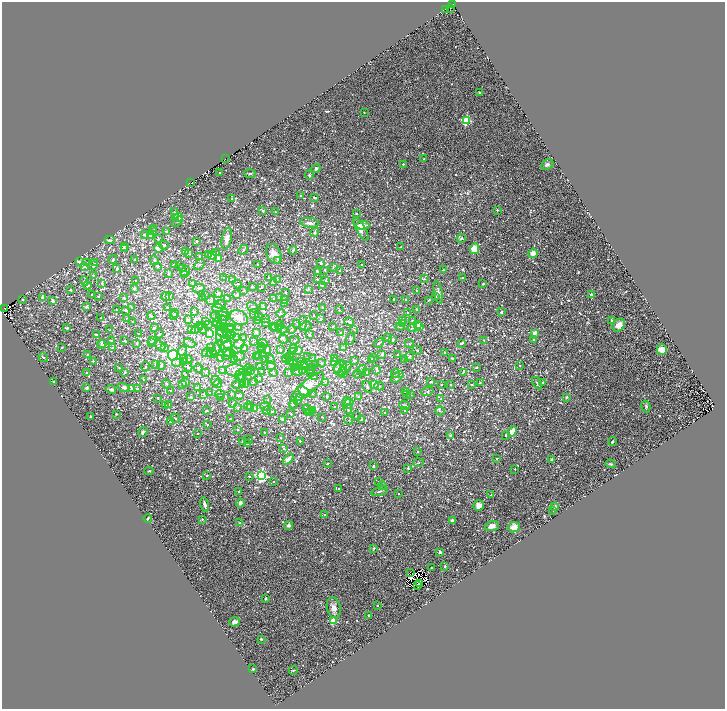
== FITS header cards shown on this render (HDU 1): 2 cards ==
NAXIS1  =                 1446
NAXIS2  =                 1413

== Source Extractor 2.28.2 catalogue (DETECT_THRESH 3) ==
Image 1446 x 1413 px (HDU 1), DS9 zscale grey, zoomed out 1/2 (1 PNG px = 2 x 2 image px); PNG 727 x 711 px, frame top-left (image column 2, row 1413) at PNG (2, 2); each listed source drawn as its Kron ellipse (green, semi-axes under 4 px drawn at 4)
Background 0.106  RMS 0.026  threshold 0.0771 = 3 sigma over >= 5 px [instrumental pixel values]
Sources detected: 1873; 278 cannot appear on this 1/2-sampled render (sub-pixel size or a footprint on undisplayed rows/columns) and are neither listed nor drawn; of the other 1595, the 500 brightest by FLUX_AUTO listed and drawn (1095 fainter detections omitted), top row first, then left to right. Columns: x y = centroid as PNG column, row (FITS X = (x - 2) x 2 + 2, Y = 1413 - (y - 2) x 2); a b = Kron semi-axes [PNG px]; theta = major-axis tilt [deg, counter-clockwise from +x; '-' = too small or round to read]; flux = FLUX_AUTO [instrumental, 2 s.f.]
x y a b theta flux
452 4 2 1 - 8.8
450 8 2 1 - 4.7
445 10 3 1 - 8
480 93 3 3 - 7.8
364 112 2 2 - 4.6
466 120 4 3 - 360
225 159 2 1 - 10
424 159 2 2 - 7.4
403 164 2 2 - 6.7
547 164 6 5 - 10
316 168 5 3 - 7.1
220 173 2 2 - 5.1
250 173 6 2 -3 5.3
309 175 4 4 - 6.3
191 182 2 1 - 21
301 195 2 2 - 12
314 197 3 2 - 4.5
232 199 2 2 - 5.6
497 210 2 2 - 7.6
263 211 2 2 - 11
174 212 2 2 - 4.7
275 212 2 2 - 4.8
356 214 2 2 - 7.1
178 217 4 4 - 48
175 218 3 2 - 13
177 222 6 3 41 5.4
310 223 9 5 -9 19
363 225 6 4 4 25
154 229 4 3 - 4.4
361 229 12 4 -60 36
153 230 4 3 - 4.4
166 231 2 2 - 8.7
315 232 5 3 - 8
145 235 3 3 - 6.7
150 235 2 2 - 23
461 238 4 4 - 11
158 239 2 2 - 9.1
227 239 11 5 78 33
110 240 5 4 - 8.6
197 241 2 2 - 13
164 245 5 3 - 8.4
124 246 3 2 - 4.4
401 247 2 2 - 10
124 248 4 3 - 16
158 248 4 3 - 39
475 249 5 4 - 61
243 250 5 3 - 5.8
293 250 4 3 - 6.3
185 251 2 2 - 8.2
217 252 4 2 - 6.3
533 253 5 4 - 29
188 254 3 3 - 4.6
274 254 10 7 -61 52
208 255 2 2 - 8.6
199 256 3 3 - 5.6
212 256 4 3 - 22
218 259 3 2 - 26
113 260 4 3 - 9
135 260 2 2 - 10
154 260 5 3 - 6.3
278 261 3 3 - 11
79 262 2 2 - 21
87 263 3 3 - 9.2
94 263 4 3 - 5.7
321 263 3 2 - 10
361 264 2 2 - 4.5
174 265 2 2 - 12
180 265 2 2 - 6.3
199 265 6 3 46 7.6
258 265 2 2 - 6.3
93 266 2 2 - 9.5
157 266 2 2 - 17
84 267 3 2 - 7
333 267 3 2 - 4.4
117 268 3 2 - 14
182 268 3 2 - 8.9
325 270 2 2 - 6.5
443 270 2 2 - 6.6
185 271 5 3 - 4.9
317 271 3 2 - 5.6
340 271 2 2 - 5.4
168 273 3 2 - 7.2
93 275 4 2 - 14
185 275 2 2 - 4.9
269 277 4 2 - 4.8
224 278 2 2 - 7.3
462 278 2 2 - 9.4
232 279 2 2 - 18
277 279 2 2 - 10
317 279 2 2 - 9.7
424 279 3 3 - 6.7
136 280 2 2 - 6.6
325 280 3 2 - 10
84 281 5 3 - 9.2
102 283 4 3 - 5.1
193 283 4 3 - 5.2
273 283 3 2 - 5.9
237 284 4 2 - 4.5
483 284 2 2 - 11
87 285 4 3 - 15
322 286 4 3 - 4.4
252 287 3 2 - 7.2
262 287 3 2 - 5.6
134 288 2 2 - 14
198 288 6 3 15 4.5
70 290 3 2 - 4.6
308 290 4 3 - 5.1
243 291 3 2 - 4.4
417 291 2 2 - 7.1
285 292 2 2 - 6.3
438 292 11 4 -78 16
218 294 4 4 - 7.5
92 295 2 2 - 11
205 295 2 2 - 5.2
237 295 2 2 - 21
592 295 2 2 - 55
98 296 2 2 - 4.5
165 296 4 2 - 15
169 296 2 2 - 18
42 297 3 3 - 9.4
202 297 2 2 - 10
280 297 2 2 - 8
436 297 2 2 - 4.7
124 298 2 2 - 14
274 298 2 2 - 12
23 299 2 2 - 8.8
228 299 3 2 - 12
394 299 2 2 - 8.4
285 300 3 2 - 7.8
405 300 3 3 - 5.1
429 300 4 2 - 5.8
52 301 2 2 - 29
211 301 4 3 - 7.5
285 303 4 3 - 6.4
220 304 6 4 2 6.9
86 307 3 2 - 13
253 307 6 4 -37 10
263 307 3 2 - 8.9
322 307 2 2 - 12
5 308 3 1 - 23
132 308 4 2 - 4.5
167 308 2 2 - 10
217 308 5 3 - 19
116 310 3 2 - 6.7
126 310 3 2 - 11
339 310 2 2 - 4.4
417 310 3 2 - 8.6
194 312 3 2 - 5.2
408 312 2 2 - 5.2
502 312 2 2 - 11
224 313 4 2 - 19
281 313 4 3 - 6.2
175 314 4 4 - 6.7
254 314 5 3 - 7.1
173 315 4 3 - 5.9
314 315 2 2 - 7.1
151 316 4 2 - 7.7
223 316 7 3 -16 8.4
216 317 6 3 -42 17
239 317 9 7 -31 34
258 317 3 2 - 25
101 318 2 2 - 5
126 318 2 2 - 4.4
321 318 3 3 - 6
265 319 3 2 - 7
188 320 4 3 - 7.9
223 320 5 4 - 9
257 320 4 4 - 5.6
402 320 2 2 - 30
612 320 4 3 - 4.5
206 321 3 2 - 4.7
413 321 2 2 - 14
132 322 3 2 - 12
217 322 5 3 - 11
349 322 5 3 - 17
265 323 3 2 - 4.4
297 323 2 2 - 5.4
303 323 6 3 88 9.5
403 323 3 3 - 7.6
208 324 2 2 - 11
223 324 2 2 - 5.1
201 325 3 3 - 5.5
280 325 4 2 - 4.6
417 325 2 2 - 57
619 325 7 5 50 40
306 326 6 2 31 4.8
333 326 3 2 - 9.3
400 326 4 3 - 6.5
221 327 4 3 - 8.4
274 327 4 2 - 7.1
419 327 4 3 - 5.6
67 328 3 2 - 13
154 328 3 2 - 6.8
224 328 3 3 - 4.5
230 328 4 3 - 7.1
239 328 3 2 - 19
276 328 5 3 - 15
412 328 4 3 - 5.1
192 329 4 3 - 6.5
197 329 6 3 31 7.5
202 329 5 2 - 4.6
282 329 6 2 -24 6
292 329 2 2 - 6.6
354 329 3 3 - 4.7
110 330 2 2 - 6.9
231 330 4 3 - 4.8
256 332 2 2 - 12
209 333 2 2 - 44
224 333 8 5 -28 13
341 333 2 2 - 23
535 333 2 2 - 59
138 334 2 2 - 6.3
159 334 4 3 - 5.2
229 334 6 2 -3 5.8
96 335 2 2 - 8.3
309 335 2 2 - 9.1
236 338 4 3 - 4.8
243 338 2 2 - 8.8
387 338 2 2 - 10
224 339 2 1 - 6.8
226 339 2 2 - 11
283 339 5 3 - 6.1
350 339 6 3 68 6.4
295 340 5 2 - 4.6
393 340 3 2 - 12
484 340 2 2 - 5.1
533 340 2 2 - 6.8
111 341 3 3 - 5.8
125 341 3 2 - 14
152 341 3 3 - 6.8
253 342 3 2 - 4.7
101 343 4 3 - 4.6
137 343 2 2 - 6.2
152 343 2 2 - 5.3
190 343 6 3 -21 9
224 343 14 7 -68 35
379 343 5 2 - 4.6
461 343 3 2 - 11
228 344 3 2 - 5.7
239 344 5 3 - 5.5
263 344 5 3 - 7.1
409 344 5 2 - 4.6
102 345 4 3 - 4.5
160 345 6 4 -40 9.7
262 346 2 2 - 9.6
61 347 2 2 - 5.8
344 347 4 3 - 5.5
112 348 3 3 - 5.2
164 348 4 2 - 13
211 348 2 2 - 9.2
216 348 8 3 58 7.7
244 348 3 2 - 16
294 348 4 2 - 13
262 349 2 2 - 6.8
267 349 3 3 - 5.7
280 349 2 2 - 4.9
417 350 5 2 - 5.4
662 350 5 5 - 41
182 351 5 4 - 9
293 351 2 2 - 16
298 351 3 3 - 5.8
227 352 3 3 - 4.9
207 353 6 4 23 7.6
212 353 5 3 - 7.4
444 353 2 2 - 12
228 354 7 3 34 7.6
382 354 2 2 - 33
87 355 2 2 - 7
173 355 5 5 - 1100
259 355 2 2 - 13
398 355 3 2 - 8.4
256 356 3 2 - 11
290 356 4 2 - 4.8
409 356 5 2 - 5.7
43 357 5 2 - 9.8
239 357 5 3 - 6.6
308 357 2 2 - 4.5
312 358 4 3 - 5.7
373 358 3 2 - 5.2
452 358 3 2 - 8.3
184 359 4 3 - 5.6
220 359 3 2 - 5.9
270 359 4 2 - 6.7
287 359 4 2 - 8.6
334 359 2 2 - 4.5
371 359 2 2 - 11
404 359 4 2 - 4.4
187 360 5 3 - 5.2
234 360 3 2 - 10
266 360 4 3 - 4.4
289 360 2 2 - 14
93 361 2 2 - 5.7
354 361 3 2 - 6.7
183 362 3 3 - 5.5
300 362 4 3 - 6.4
335 362 3 2 - 4.7
177 363 5 3 - 10
293 363 6 3 -31 5.8
321 363 4 3 - 4.9
156 364 3 3 - 5.9
305 364 3 2 - 7.1
161 365 4 4 - 7.9
316 365 2 2 - 9.1
344 365 4 2 - 12
520 365 2 2 - 4.4
271 366 4 3 - 15
301 366 6 3 2 16
145 367 5 2 - 5.5
188 367 5 3 - 7.8
259 367 2 2 - 4.8
346 367 6 3 47 6.4
477 367 2 2 - 6.1
119 368 3 2 - 5
198 368 4 2 - 5.6
294 368 3 3 - 4.4
313 368 3 2 - 5.7
338 368 5 3 - 8.6
340 368 8 6 73 26
248 369 4 2 - 4.6
235 370 9 6 1 20
310 370 3 2 - 8.6
362 370 5 2 - 4.9
377 370 4 2 - 14
222 371 4 3 - 4.4
251 371 3 2 - 4.5
261 371 4 3 - 5.8
303 371 4 3 - 4.4
342 371 4 4 - 8.3
87 372 2 2 - 8.5
206 372 2 2 - 6.4
297 372 6 3 -15 7.8
367 372 3 2 - 8.5
463 372 4 3 - 5.6
125 373 2 2 - 6.6
249 373 2 2 - 9.8
273 373 4 3 - 6.3
289 373 4 3 - 5.2
311 373 3 2 - 9.4
395 373 4 3 - 7
343 374 3 3 - 25
358 374 4 2 - 4.4
185 375 3 2 - 4.6
240 375 6 3 65 6.1
241 376 4 3 - 6.9
314 377 3 3 - 6
397 377 7 2 39 6.2
259 378 4 2 - 11
144 379 2 2 - 4.4
215 381 5 3 - 6
253 381 3 3 - 5.9
54 382 2 2 - 9.5
325 382 3 3 - 5
431 382 3 2 - 6.6
185 383 3 3 - 12
218 383 4 3 - 9
243 383 4 3 - 10
245 383 5 2 - 14
480 383 2 2 - 5
537 383 7 2 -60 5
543 383 3 2 - 16
166 384 5 3 - 8
182 384 4 3 - 6.8
238 384 6 3 24 5
374 384 3 2 - 67
442 384 2 2 - 5.9
450 384 2 2 - 9.3
472 385 2 2 - 8.7
379 386 5 3 - 6.3
124 387 6 4 -17 14
307 387 21 7 41 74
367 387 6 3 -63 8.9
87 388 2 2 - 42
197 388 3 2 - 5.7
111 389 5 3 - 13
132 389 2 2 - 11
138 389 3 2 - 12
170 390 3 2 - 5.8
303 391 5 3 - 12
405 391 4 2 - 8.7
427 391 6 3 20 6.7
210 393 3 2 - 7.4
204 394 3 2 - 12
220 394 5 3 - 7.3
231 394 2 2 - 5.6
312 394 2 2 - 4.5
239 395 4 2 - 5.6
406 395 2 2 - 5.5
410 395 2 2 - 5.6
327 396 3 2 - 5.2
191 397 2 2 - 7.6
359 397 2 2 - 7.1
566 397 2 2 - 12
158 398 3 2 - 4.7
221 398 3 2 - 6.1
299 398 3 3 - 4.8
441 399 3 3 - 6
267 400 2 2 - 4.8
297 400 2 2 - 30
347 401 4 3 - 14
233 403 2 2 - 11
293 404 4 3 - 8.5
348 404 5 2 - 4.4
166 405 3 3 - 4.9
169 405 3 2 - 4.4
405 405 5 2 - 4.8
248 406 4 2 - 6.2
265 406 5 3 - 7.1
646 406 6 3 -77 9
238 407 2 2 - 11
250 407 2 2 - 5
335 407 3 3 - 5.4
255 409 3 3 - 4.6
307 409 5 2 - 20
348 409 5 2 - 7.9
206 411 4 2 - 6.2
267 411 2 2 - 42
310 411 3 3 - 6.4
312 411 4 3 - 5.8
405 411 2 2 - 4.5
440 411 5 3 - 6.5
271 412 3 2 - 5.2
309 413 4 3 - 5.3
385 413 2 2 - 9.3
116 414 2 2 - 6.6
291 414 2 2 - 8
356 416 2 2 - 6.1
91 417 2 2 - 9
322 417 3 2 - 5.5
175 418 5 3 - 5.2
230 419 2 2 - 6.5
282 419 3 3 - 11
362 419 3 2 - 11
349 420 4 3 - 5
170 422 3 2 - 8.1
207 425 2 2 - 8
238 430 2 2 - 11
512 431 5 4 - 41
143 432 5 4 - 9.4
265 432 3 2 - 5.2
198 433 2 2 - 7.7
450 435 2 2 - 10
506 435 2 2 - 5.9
281 438 2 2 - 5
249 439 2 2 - 6.3
243 441 3 2 - 13
300 441 2 2 - 6.3
612 441 5 2 - 5.9
247 444 3 2 - 9.1
284 449 2 2 - 5.4
417 452 2 2 - 7.6
288 459 6 4 44 23
496 459 2 2 - 5.7
551 460 2 2 - 12
418 463 5 2 - 5.9
327 464 2 2 - 11
611 464 5 3 - 5.3
373 466 2 2 - 12
408 468 2 2 - 6.2
515 469 2 2 - 5
149 471 5 3 - 5.3
207 475 2 2 - 10
261 475 4 4 - 1000
249 476 2 2 - 8.1
274 482 2 2 - 6.6
378 482 2 2 - 5.2
382 485 2 2 - 5.2
339 489 2 2 - 6.4
239 491 2 2 - 6.3
379 491 8 3 16 7.7
399 493 2 2 - 5.3
491 495 3 2 - 5.2
240 503 4 4 - 17
205 505 7 3 -78 13
479 505 5 5 - 26
554 507 3 3 - 8.1
553 510 2 2 - 4.6
325 515 2 2 - 5
148 518 4 2 - 6.1
202 519 3 3 - 5.7
452 520 3 3 - 13
240 523 4 3 - 5.6
289 525 4 4 - 11
492 526 7 4 20 32
514 527 6 5 - 41
374 548 4 3 - 4.6
440 552 3 3 - 9.1
445 566 3 2 - 5.4
431 568 2 2 - 6.2
411 573 3 2 - 5.2
419 583 2 2 - 8.2
417 585 3 2 - 6.9
266 598 3 2 - 6.1
377 605 2 2 - 9.2
334 608 11 6 -77 31
369 615 2 2 - 17
333 621 3 3 - 190
235 622 5 4 - 18
261 639 2 2 - 5.1
253 669 3 2 - 8.3
293 670 4 3 - 4.6
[1095 fainter detections neither listed nor drawn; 278 sub-pixel or undisplayed-footprint detections neither listed nor drawn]